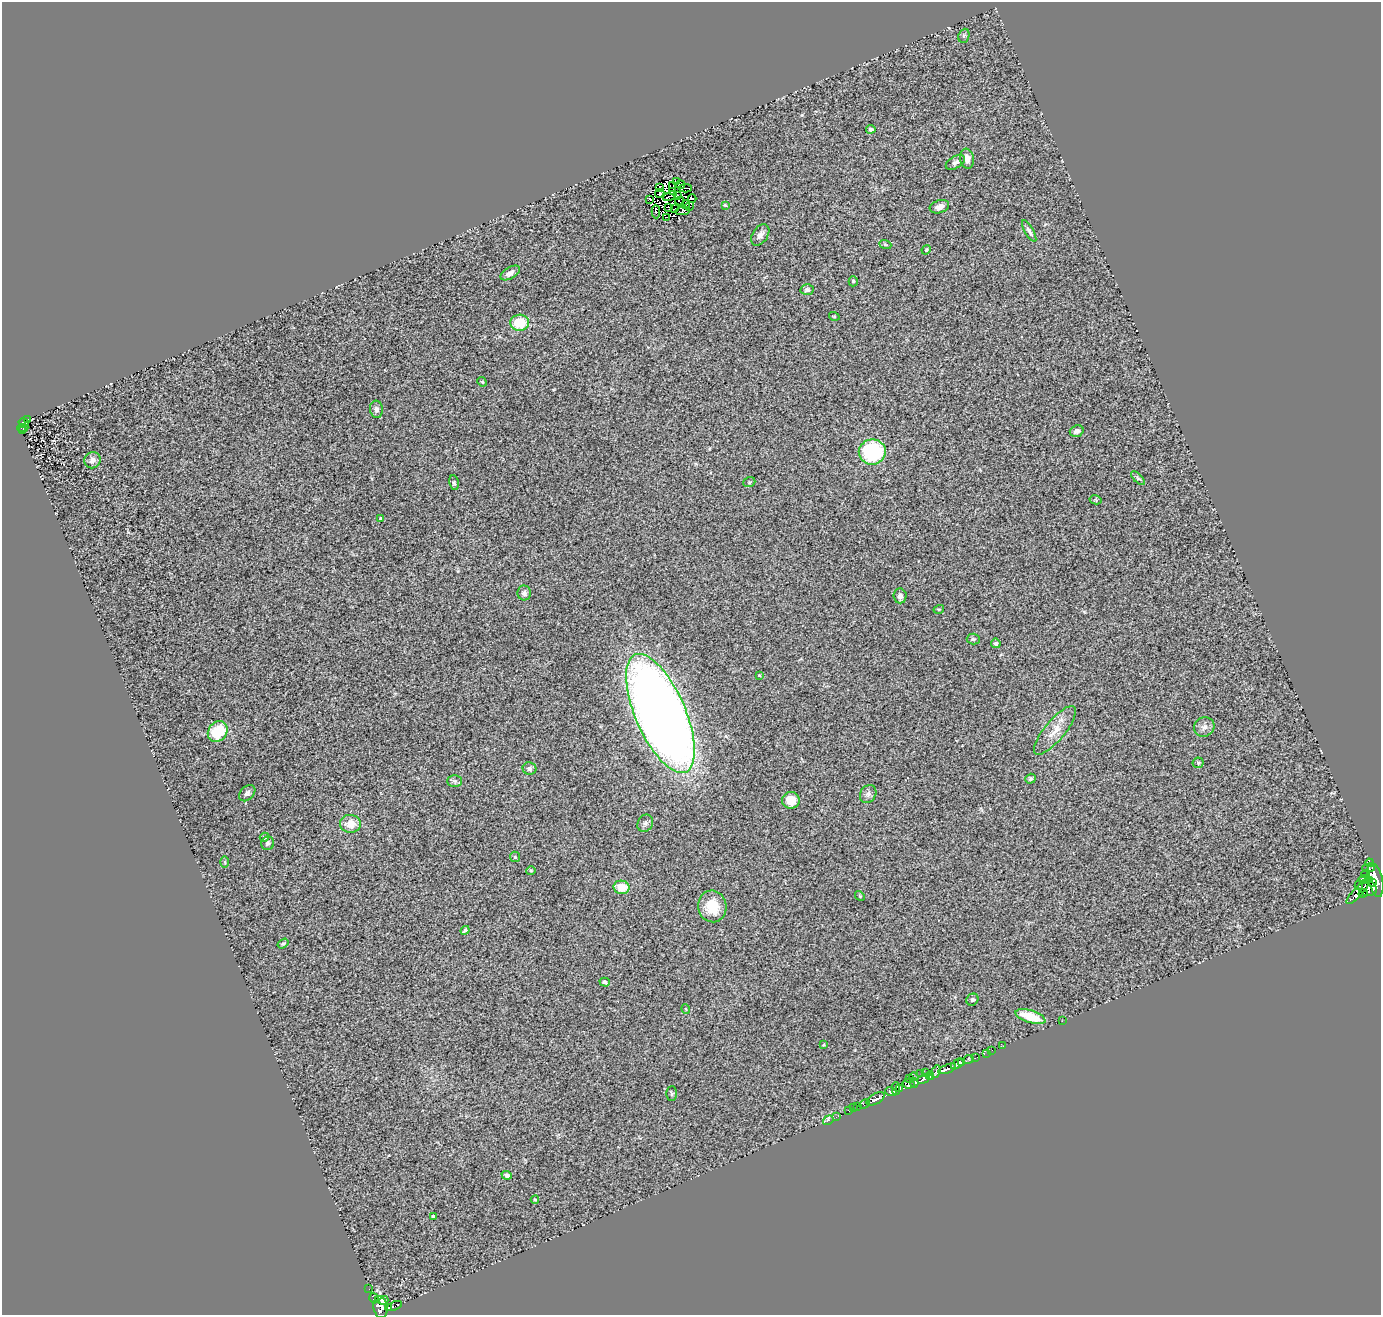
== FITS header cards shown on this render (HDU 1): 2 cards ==
NAXIS1  =                 1379
NAXIS2  =                 1313

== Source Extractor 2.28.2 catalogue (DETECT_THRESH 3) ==
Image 1379 x 1313 px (HDU 1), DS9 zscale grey, 1 PNG px = 1 image px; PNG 1383 x 1317 px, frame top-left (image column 1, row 1313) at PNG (2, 2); each listed source drawn as its Kron ellipse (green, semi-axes under 4 px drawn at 4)
Background 0.457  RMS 0.15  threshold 0.451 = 3 sigma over >= 5 px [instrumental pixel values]
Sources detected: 143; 13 with non-positive FLUX_AUTO (blend fragments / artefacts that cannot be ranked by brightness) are neither listed nor drawn; the other 130 listed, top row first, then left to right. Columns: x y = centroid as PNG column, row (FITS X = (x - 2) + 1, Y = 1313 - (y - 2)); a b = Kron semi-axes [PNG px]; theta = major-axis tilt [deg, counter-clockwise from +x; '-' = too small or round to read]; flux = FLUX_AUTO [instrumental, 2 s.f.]
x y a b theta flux
964 36 7 5 69 20
871 129 5 4 - 24
967 159 10 7 -81 63
955 162 10 6 31 30
676 181 3 3 - 38
680 185 5 3 - 5.5
673 186 2 2 - 6.5
660 187 4 3 - 10
685 188 6 2 0 3.2
672 192 2 2 - 16
660 193 5 3 - 30
677 195 3 2 - 13
670 196 7 2 26 3.4
649 199 3 2 - 24
692 199 4 2 - 20
680 201 4 2 - 9.5
685 205 4 3 - 6.3
725 205 3 3 - 13
690 206 4 2 - 17
939 207 10 6 18 50
669 208 4 2 - 8.9
674 209 2 2 - 18
682 211 7 2 10 10
656 212 7 3 -88 37
666 217 3 2 - 52
1029 231 12 4 -59 30
760 235 12 7 56 52
885 244 6 4 -20 13
926 250 5 4 - 11
510 273 11 5 31 48
853 281 5 4 - 15
807 290 6 5 - 29
834 316 5 3 - 8.9
520 323 9 8 - 260
482 382 5 4 - 11
376 409 8 6 -84 33
27 419 3 2 - 16
24 423 5 3 - 48
23 428 6 2 5 36
23 431 4 3 - 26
1077 431 7 5 19 36
872 452 13 12 - 810
92 460 8 8 - 48
1138 478 9 3 -45 18
749 482 6 5 - 14
454 483 7 5 -80 17
1096 500 6 4 -13 12
380 518 3 2 - 9
524 593 7 7 - 33
900 596 7 6 - 45
939 609 5 3 - 8.9
973 639 6 5 - 19
996 643 5 4 - 24
759 675 4 3 - 8.7
660 713 64 25 -66 14000
1204 727 10 9 - 51
1055 730 30 10 50 150
218 731 11 9 50 390
1198 763 5 5 - 16
529 769 7 6 - 30
1030 779 5 4 - 17
455 781 7 6 - 24
247 793 9 6 44 30
868 794 9 7 57 37
791 800 9 8 - 170
645 823 9 7 59 32
350 824 10 9 - 130
264 837 5 4 - 27
268 843 7 6 - 33
515 857 5 5 - 14
225 862 6 4 -89 12
1369 863 4 3 - 440
1369 868 6 3 2 390
531 870 5 3 - 11
1366 874 5 3 - 190
1366 879 7 4 -3 650
1375 880 17 7 -77 5200
1372 883 3 2 - 530
1359 885 5 2 - 160
621 887 8 6 -10 170
1368 888 9 8 - 1900
1358 892 15 4 46 1600
1363 893 5 3 - 340
860 896 5 4 - 11
712 906 16 14 -77 260
465 930 4 3 - 19
283 944 6 4 35 16
605 982 5 4 - 21
972 1000 6 5 - 19
686 1009 5 3 - 7.8
1030 1017 15 6 -18 290
1062 1021 2 2 - 59
823 1045 4 4 - 9.8
1003 1046 3 2 - 23
992 1050 2 2 - 11
987 1053 3 2 - 11
975 1058 4 2 - 22
968 1060 5 3 - 44
962 1063 3 3 - 320
957 1064 7 4 34 910
947 1069 9 3 21 1100
936 1072 7 4 72 120
921 1073 2 2 - 7.7
926 1073 2 2 - 88
930 1076 4 3 - 100
914 1077 4 2 - 34
910 1078 3 2 - 25
924 1079 7 4 27 480
914 1083 5 4 - 340
908 1084 6 4 -13 390
896 1089 6 4 89 970
899 1089 4 3 - 380
891 1091 6 4 -18 360
672 1094 7 5 89 16
876 1099 10 5 30 1100
864 1104 5 3 - 82
853 1107 2 2 - 14
857 1107 4 2 - 51
849 1111 4 2 - 43
836 1117 3 2 - 10
828 1120 5 3 - 44
507 1175 5 4 - 32
535 1200 4 4 - 11
433 1217 4 3 - 40
369 1289 3 2 - 8.5
374 1298 5 4 - 61
383 1300 5 3 - 130
394 1306 8 3 23 89
380 1307 11 7 -81 590
388 1308 4 3 - 350
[13 non-positive-flux detections neither listed nor drawn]